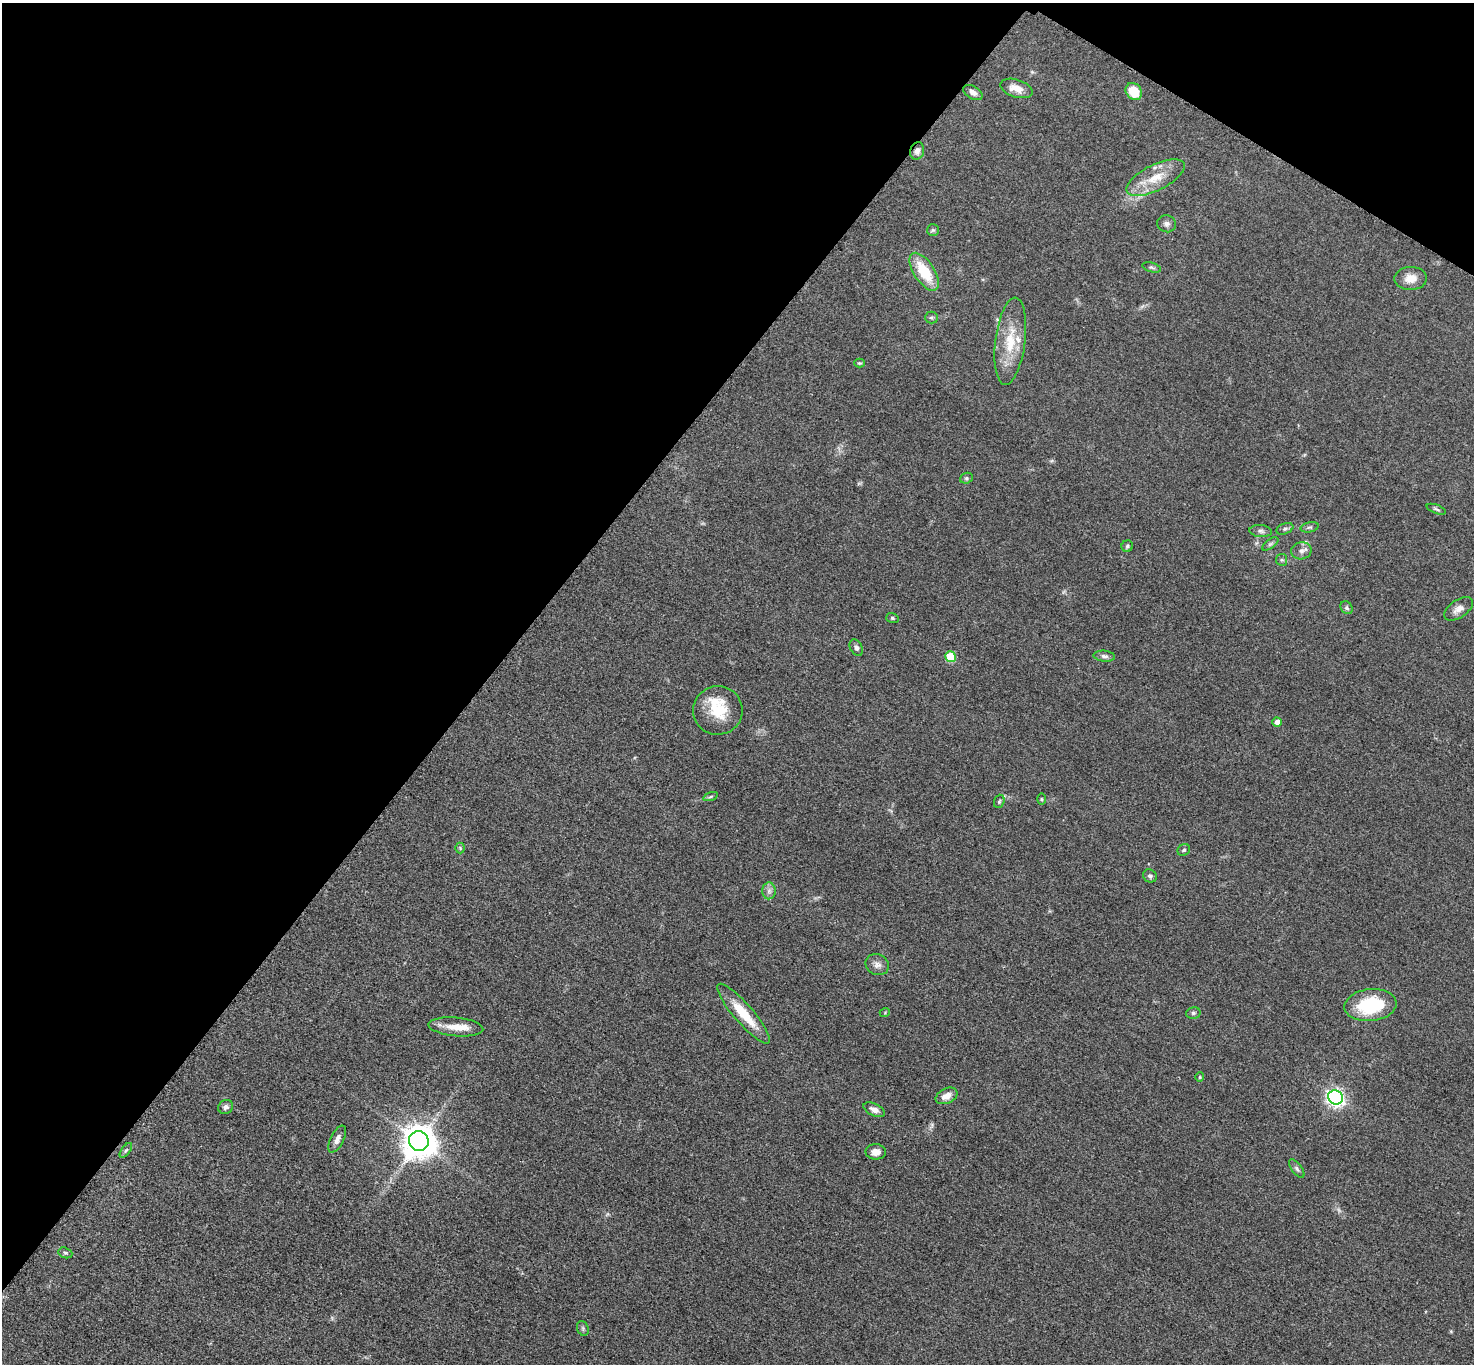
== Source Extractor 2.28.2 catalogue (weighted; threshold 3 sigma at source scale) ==
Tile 2 of 4 x 4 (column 2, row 1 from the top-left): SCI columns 1485-2956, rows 4250-5611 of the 5910 x 5915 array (HDU 1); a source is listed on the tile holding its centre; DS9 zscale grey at full resolution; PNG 1476 x 1366 px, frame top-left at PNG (2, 3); each listed source drawn as its Kron ellipse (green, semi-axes under 4 px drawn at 4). Shown black and unused: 36% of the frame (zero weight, under 3 of 5 exposures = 1% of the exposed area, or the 3 px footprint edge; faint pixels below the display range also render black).
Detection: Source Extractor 2.28.2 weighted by HDU 2 'WHT'; one run over the whole footprint, this tile lists its part. Background 0.053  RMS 0.0057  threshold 0.0257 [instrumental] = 3 sigma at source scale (4.5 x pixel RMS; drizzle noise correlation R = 1.50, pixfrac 1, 0.05/0.05 arcsec/px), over >= 5 px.
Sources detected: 61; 2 too faint to see at this stretch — neither listed nor drawn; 4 inside a brighter listed object's ellipse — not listed separately; the other 55 listed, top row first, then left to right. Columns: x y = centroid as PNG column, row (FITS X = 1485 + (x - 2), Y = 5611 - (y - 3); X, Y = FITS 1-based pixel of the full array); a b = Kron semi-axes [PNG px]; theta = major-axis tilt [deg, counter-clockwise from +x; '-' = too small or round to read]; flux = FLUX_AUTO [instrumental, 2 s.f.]
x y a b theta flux
1016 88 17 8 -18 6.2
973 92 10 6 -31 2.6
1134 92 9 7 -51 13
917 151 9 7 74 2.4
1156 178 32 13 26 14
1167 224 9 8 - 2
933 230 6 6 - 0.93
1152 267 9 4 -15 1.1
924 272 21 10 -57 20
1411 278 16 11 2 6.7
931 317 6 6 - 0.99
1010 341 44 15 83 19
859 363 5 4 - 0.7
966 478 6 5 - 1
1436 509 10 3 -20 1
1310 527 9 5 12 1.3
1285 529 9 5 21 1.4
1261 531 11 6 -6 1.9
1270 544 9 4 35 1.3
1127 546 6 5 - 0.93
1301 551 10 8 11 2.9
1282 560 6 5 - 0.95
1346 608 7 5 -54 1.2
1459 609 16 8 35 3.8
892 618 6 5 - 0.87
856 648 9 6 -60 1.8
1104 656 11 5 -6 1.8
950 657 5 5 - 23
718 710 24 24 - 19
1277 722 5 4 - 3
711 796 7 3 19 0.85
1041 799 6 4 -89 0.71
999 801 7 5 70 0.86
460 848 5 5 - 0.79
1184 850 6 5 - 0.93
1150 876 7 6 - 1.2
769 891 8 7 - 2.2
877 965 12 10 -25 3.3
1370 1005 26 16 6 33
885 1012 5 3 - 0.49
1193 1013 7 5 14 1.2
744 1014 38 9 -49 17
456 1027 27 9 -5 8.5
1200 1077 5 4 - 0.64
947 1096 12 7 25 4.6
1335 1097 7 7 - 200
226 1107 8 6 27 1.9
874 1110 11 6 -25 3.2
337 1139 14 6 63 3.1
419 1141 10 9 - 1200
126 1150 8 4 54 1.2
876 1152 10 7 -1 4.1
1297 1169 11 5 -54 1.5
65 1253 7 5 -20 1.1
583 1328 8 5 -71 1.2
Overlapping masked pixels (flux is a lower limit): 1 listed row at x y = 917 151